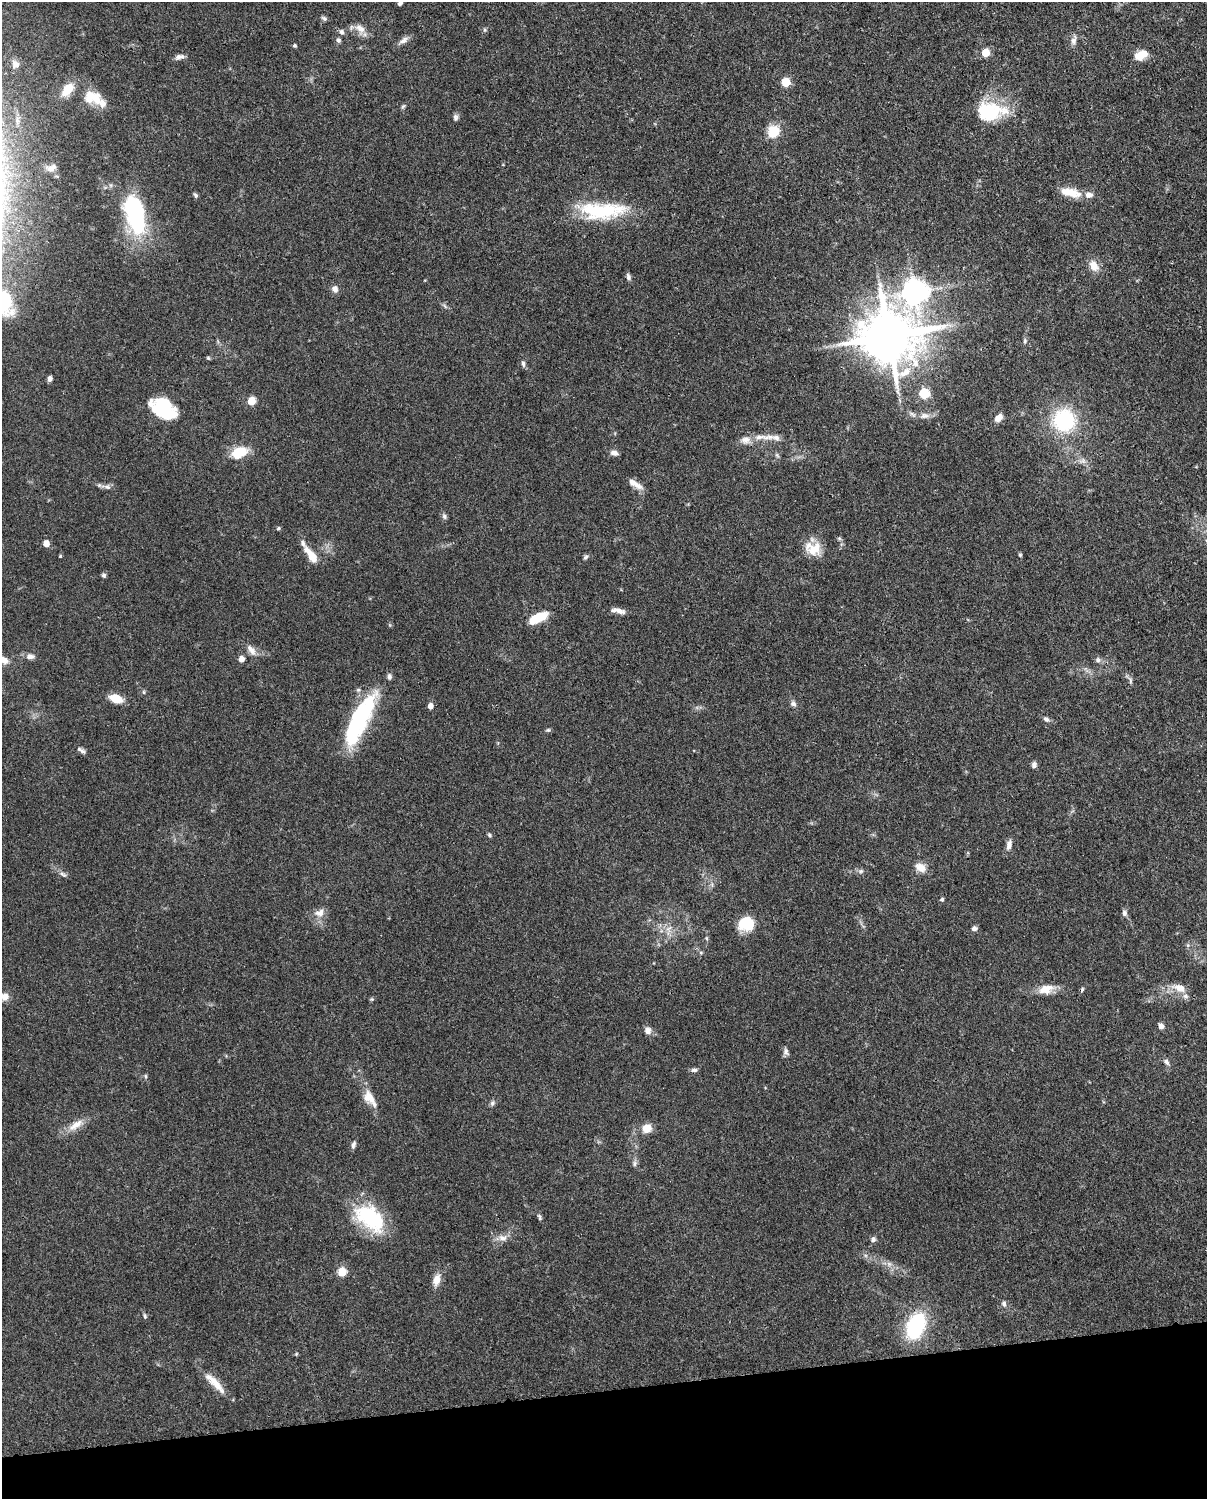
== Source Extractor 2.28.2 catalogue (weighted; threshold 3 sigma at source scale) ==
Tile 10 of 4 x 3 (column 2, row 3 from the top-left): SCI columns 1295-2499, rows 265-1761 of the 4999 x 4907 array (HDU 1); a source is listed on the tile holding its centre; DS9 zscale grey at full resolution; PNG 1209 x 1501 px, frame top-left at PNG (2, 2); no overlay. Shown black and unused: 7% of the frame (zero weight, under 3 of 4 exposures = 7% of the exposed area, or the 3 px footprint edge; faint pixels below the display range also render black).
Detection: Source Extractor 2.28.2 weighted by HDU 2 'WHT'; one run over the whole footprint, this tile lists its part. Background 0.114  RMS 0.0042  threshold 0.0187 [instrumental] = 3 sigma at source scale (4.5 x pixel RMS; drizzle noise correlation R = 1.50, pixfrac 1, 0.05/0.05 arcsec/px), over >= 5 px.
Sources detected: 134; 3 inside a brighter object's white glare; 1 cosmic-ray / hot-pixel residue — not listed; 13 inside a brighter listed object's ellipse — not listed separately; the other 117 listed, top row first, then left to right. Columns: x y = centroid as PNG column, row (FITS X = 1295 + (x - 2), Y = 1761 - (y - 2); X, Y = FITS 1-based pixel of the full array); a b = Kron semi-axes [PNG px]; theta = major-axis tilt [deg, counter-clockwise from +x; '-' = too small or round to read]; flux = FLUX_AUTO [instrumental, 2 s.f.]
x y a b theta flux
400 3 5 4 - 1.1
324 18 8 5 -37 0.88
360 29 17 11 -55 3.9
485 30 6 4 -71 0.55
342 32 7 6 - 1.2
338 40 6 6 - 1
403 40 15 7 35 2.2
1073 41 10 8 79 2
295 45 5 5 - 0.6
985 53 5 5 - 14
1141 55 16 10 23 5.6
178 57 11 7 43 1.7
15 64 11 10 - 2.3
786 82 5 5 - 18
67 90 16 9 50 7.4
96 98 19 14 -82 6.3
403 106 7 4 44 0.69
990 111 38 23 -1 23
455 117 8 6 -83 1.2
773 132 16 14 74 8.2
51 168 14 9 21 3
1072 193 22 12 -9 7
195 195 7 5 -55 0.83
134 207 39 21 -55 35
602 211 57 20 1 31
1094 266 14 10 -58 4.7
628 277 9 6 -74 1.1
335 289 8 7 - 2.4
915 291 9 8 - 420
6 301 49 21 -83 29
445 306 7 4 -70 0.68
889 336 17 15 2 2500
1025 341 7 4 82 0.76
208 358 5 5 - 0.59
523 364 9 5 -80 1.1
50 378 6 4 69 1.6
924 394 6 5 - 28
251 401 5 5 - 13
162 409 21 13 -35 36
925 416 14 8 0 2.6
999 418 9 6 44 3.2
1064 420 24 24 - 34
763 437 37 7 0 5.1
239 452 15 9 20 14
614 453 9 6 -12 1.9
777 455 7 4 -71 0.67
638 486 14 8 -27 2.8
107 487 10 7 -25 1.5
444 516 8 6 -52 1
278 528 5 4 - 0.64
839 538 6 5 - 0.67
46 543 5 5 - 5.1
814 549 21 17 16 7.9
311 555 24 8 -53 6.3
1020 555 5 4 - 0.61
60 556 4 3 - 0.42
585 557 7 5 58 0.88
104 575 6 5 - 0.77
619 611 14 7 -19 2.6
538 618 20 8 26 11
251 650 18 8 -56 3.1
30 656 11 7 -1 2
241 659 6 6 - 2.4
2 660 17 8 -17 4.3
1098 660 8 7 - 1.2
1130 680 11 4 -78 1.1
144 692 5 5 - 0.6
116 699 13 8 -18 7.5
793 704 8 7 - 1.3
430 706 5 4 - 3.5
1046 719 9 6 -41 1.3
361 720 76 17 65 39
548 730 7 5 1 0.68
83 751 7 7 - 1.1
1034 765 7 6 - 1.4
489 835 6 4 -54 0.73
1009 845 14 7 77 2.2
920 867 15 10 -26 3.9
861 871 7 6 - 1.1
63 874 12 5 -34 1.3
712 885 7 4 -72 0.8
942 899 5 5 - 0.76
320 913 14 10 24 3.6
1124 913 9 6 -87 1.4
746 924 15 13 3 14
974 928 7 6 - 1.3
668 930 17 6 82 3.1
706 938 6 4 -71 0.5
701 953 6 4 -1 0.55
1179 988 18 9 -16 4.9
1046 989 22 11 13 5.9
5 997 10 9 - 2.7
372 999 5 5 - 0.55
1161 1026 8 6 -48 1.7
648 1030 9 7 -71 2.4
786 1052 11 7 -79 1.4
1166 1062 9 6 -55 1.4
694 1070 9 5 0 1
146 1076 6 5 - 0.74
369 1098 25 12 -55 6.4
492 1103 8 6 54 1.1
76 1125 26 9 33 5.3
647 1128 11 10 - 4.8
353 1145 10 5 75 1.3
634 1163 8 7 - 1.1
539 1217 9 5 -73 0.86
370 1218 41 25 -40 29
502 1238 13 8 -5 3
873 1239 7 6 - 1.3
889 1264 8 6 -45 1.5
342 1272 5 5 - 18
437 1280 16 9 73 4
1004 1304 9 6 -80 1.2
145 1316 8 4 -77 0.73
916 1326 30 19 68 30
296 1354 5 4 - 0.45
215 1383 37 9 -46 7
Overlapping masked pixels (flux is a lower limit): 1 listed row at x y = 889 336
Isophote crosses this tile's border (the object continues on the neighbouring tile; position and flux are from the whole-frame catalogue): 4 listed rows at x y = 400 3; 6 301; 2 660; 5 997